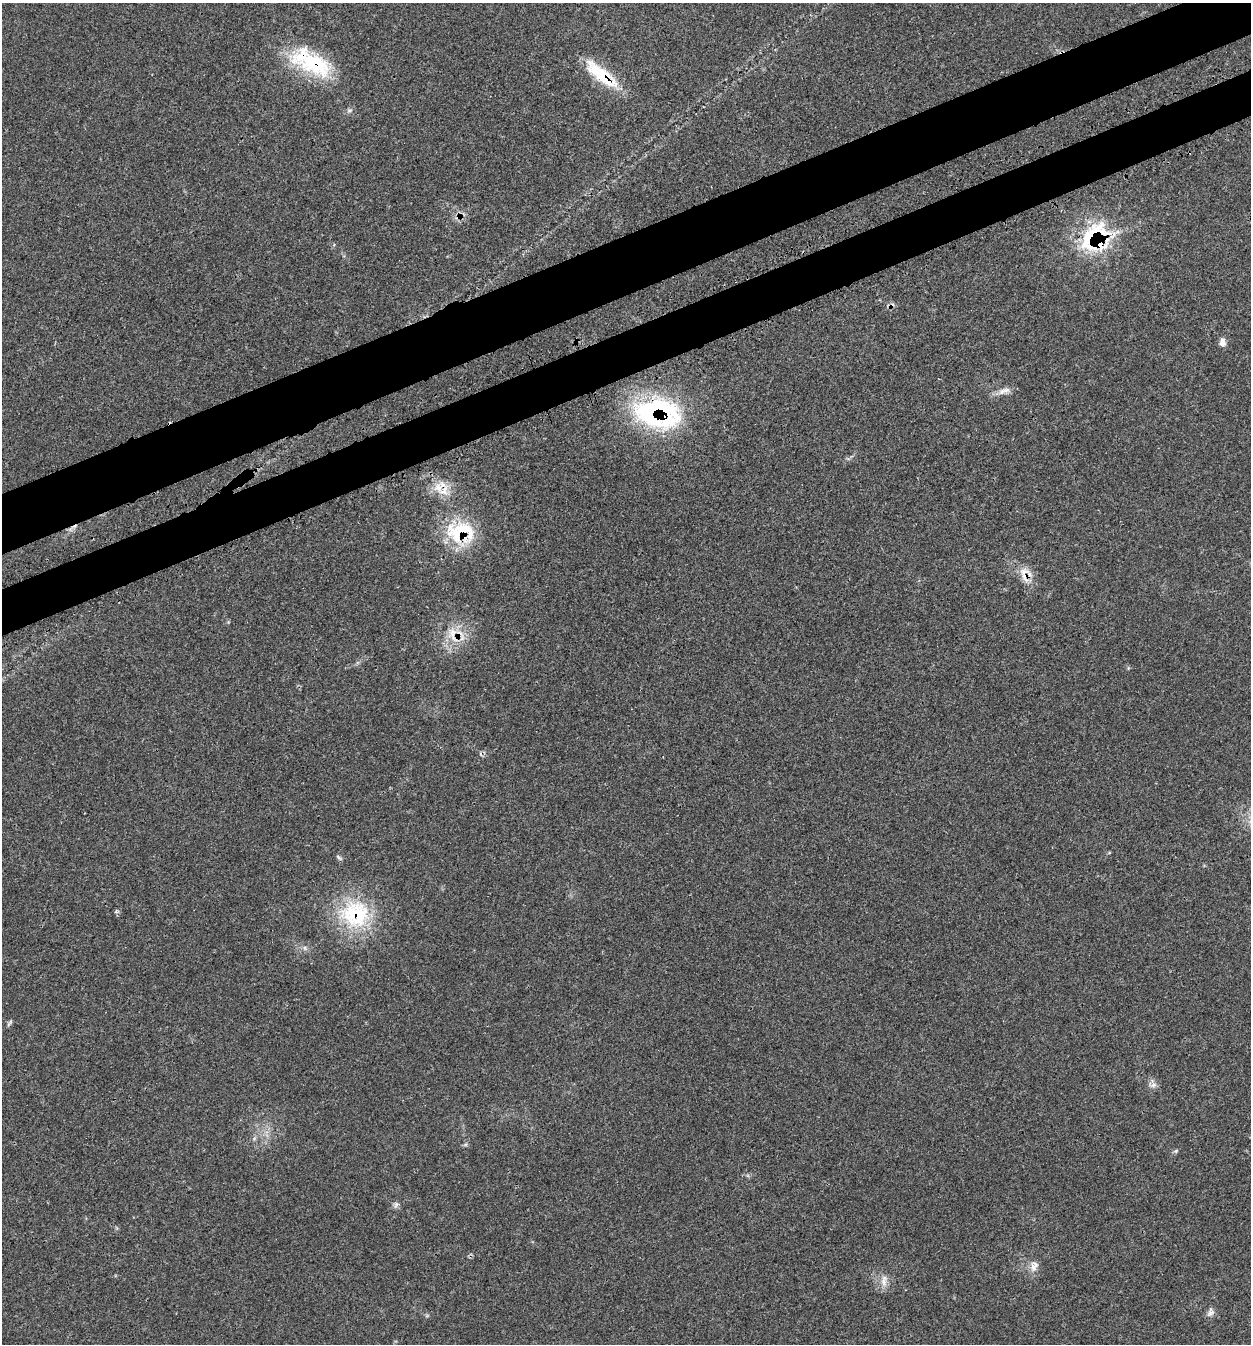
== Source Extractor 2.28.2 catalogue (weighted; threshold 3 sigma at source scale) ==
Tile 10 of 4 x 4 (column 2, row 3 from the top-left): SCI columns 1489-2737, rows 1456-2797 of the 5595 x 5585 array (HDU 1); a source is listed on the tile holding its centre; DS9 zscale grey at full resolution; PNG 1253 x 1346 px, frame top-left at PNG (2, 3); no overlay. Shown black and unused: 8% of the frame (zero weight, under 3 of 4 exposures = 8% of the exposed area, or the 3 px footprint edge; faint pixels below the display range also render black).
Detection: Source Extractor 2.28.2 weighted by HDU 2 'WHT'; one run over the whole footprint, this tile lists its part. Background 0.0393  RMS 0.0038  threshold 0.017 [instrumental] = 3 sigma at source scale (4.5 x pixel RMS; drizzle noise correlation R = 1.50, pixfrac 1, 0.05/0.05 arcsec/px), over >= 5 px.
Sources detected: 25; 3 cosmic-ray / hot-pixel residue — not listed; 3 inside a brighter listed object's ellipse — not listed separately; the other 19 listed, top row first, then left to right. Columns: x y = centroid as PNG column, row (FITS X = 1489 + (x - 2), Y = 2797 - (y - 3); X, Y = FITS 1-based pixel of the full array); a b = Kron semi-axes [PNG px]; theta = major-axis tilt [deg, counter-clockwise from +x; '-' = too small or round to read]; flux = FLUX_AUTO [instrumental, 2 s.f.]
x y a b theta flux
311 62 56 24 -28 29
601 74 45 14 -39 17
1091 236 42 17 66 21
1222 343 9 6 -86 2.2
1006 390 14 7 6 2.3
658 413 58 35 -8 59
438 487 17 13 84 5.8
465 530 50 24 -17 20
1025 577 21 7 -63 4.2
453 634 26 13 -83 8.1
339 857 10 4 -45 0.67
355 914 41 37 -6 31
8 1024 10 3 47 0.62
1153 1085 9 6 27 1.4
1176 1151 6 5 - 0.57
396 1204 9 4 64 0.87
1034 1266 16 9 62 2.7
884 1280 18 7 -89 2.6
1210 1313 13 7 35 1.5
Overlapping masked pixels (flux is a lower limit): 9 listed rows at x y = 311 62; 601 74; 1091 236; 658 413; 438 487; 465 530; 1025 577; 453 634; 355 914